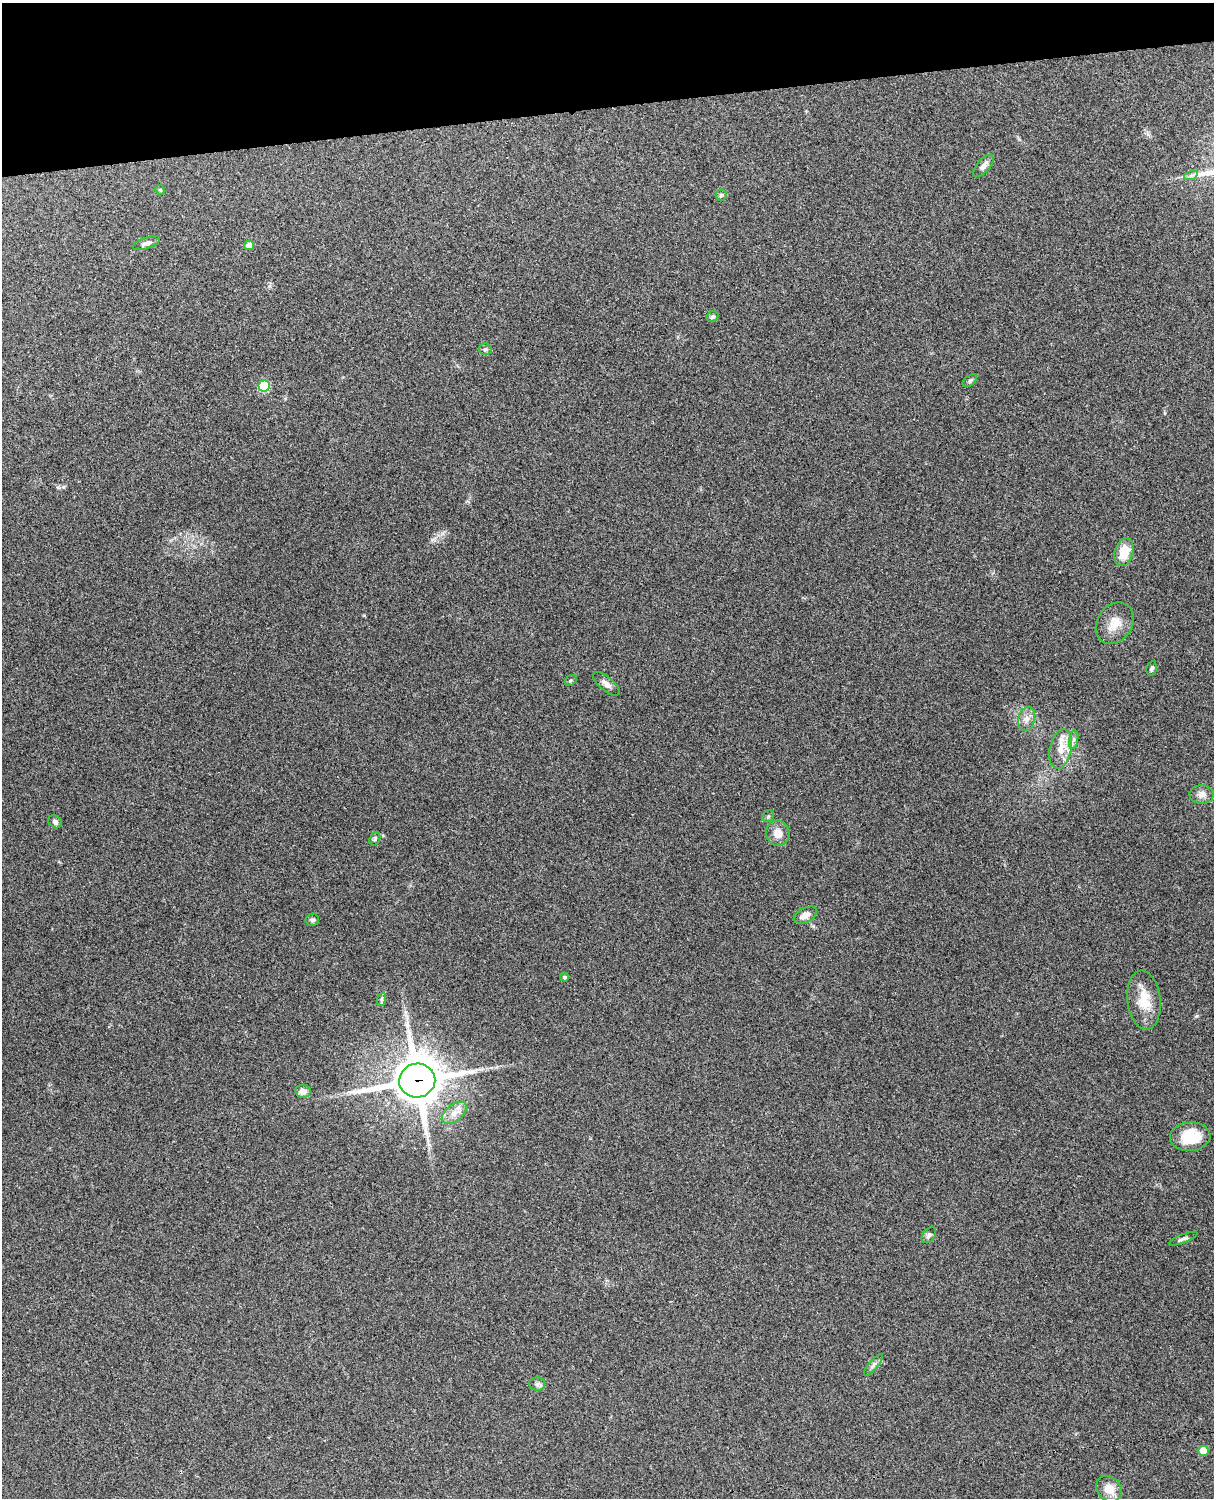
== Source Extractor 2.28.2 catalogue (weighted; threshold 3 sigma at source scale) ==
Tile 3 of 4 x 3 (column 3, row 1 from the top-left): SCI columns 2544-3755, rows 3156-4651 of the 5088 x 4928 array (HDU 1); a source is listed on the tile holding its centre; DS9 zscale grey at full resolution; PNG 1216 x 1500 px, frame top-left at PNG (2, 3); each listed source drawn as its Kron ellipse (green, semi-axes under 4 px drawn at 4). Shown black and unused: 7% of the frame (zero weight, under 3 of 4 exposures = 6% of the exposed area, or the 3 px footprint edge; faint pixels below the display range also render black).
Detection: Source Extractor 2.28.2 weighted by HDU 2 'WHT'; one run over the whole footprint, this tile lists its part. Background 0.264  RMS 0.0089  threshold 0.0402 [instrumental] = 3 sigma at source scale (4.5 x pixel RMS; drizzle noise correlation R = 1.50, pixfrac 1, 0.05/0.05 arcsec/px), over >= 5 px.
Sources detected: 39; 1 inside a brighter listed object's ellipse — not listed separately; the other 38 listed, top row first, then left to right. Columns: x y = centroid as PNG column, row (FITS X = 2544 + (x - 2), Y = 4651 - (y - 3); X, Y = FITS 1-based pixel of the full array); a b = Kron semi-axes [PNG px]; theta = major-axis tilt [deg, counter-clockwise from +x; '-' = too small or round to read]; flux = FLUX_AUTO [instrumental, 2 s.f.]
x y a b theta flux
983 166 13 6 49 4.3
1191 175 7 4 19 1.9
160 190 5 4 - 1
721 195 5 5 - 1.5
147 243 14 5 20 3.8
249 245 5 5 - 8.5
712 316 6 5 - 1.9
485 349 6 5 - 1.9
970 381 8 5 37 1.8
264 386 5 5 - 49
1124 552 14 9 75 18
1115 623 22 17 56 15
1152 668 7 5 78 1.9
570 680 6 5 - 1.2
606 684 16 7 -40 4.9
1027 719 12 8 77 5.7
1074 740 9 4 81 2.7
1061 749 20 10 77 12
1202 794 12 9 -2 5.8
768 816 6 5 - 1.5
55 822 7 6 - 2.6
778 833 13 11 -76 9
375 839 7 5 69 1.6
805 915 12 7 27 6.6
312 920 6 6 - 2.1
565 977 4 4 - 1.9
382 999 7 4 71 1.5
1144 1000 29 16 -83 21
417 1080 18 17 - 3200
303 1091 7 6 - 5
454 1113 14 8 40 7.6
1190 1137 20 14 5 28
929 1235 9 5 51 2.4
1183 1239 15 4 22 2.5
873 1365 14 4 49 3.1
537 1384 8 6 -2 2.5
1203 1451 5 5 - 16
1109 1489 14 11 -46 12
Overlapping masked pixels (flux is a lower limit): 1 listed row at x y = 417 1080
Unlisted compact peaks at least as high as the median listed source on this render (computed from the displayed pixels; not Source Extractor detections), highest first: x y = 1197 1016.